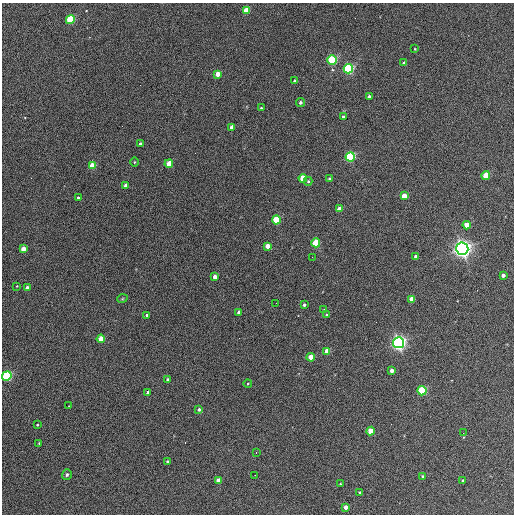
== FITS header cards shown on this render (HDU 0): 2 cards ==
NAXIS1  =                  512 / Axis length
NAXIS2  =                  512 / Axis length

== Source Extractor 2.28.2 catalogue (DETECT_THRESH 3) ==
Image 512 x 512 px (HDU 0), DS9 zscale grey, 1 PNG px = 1 image px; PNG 516 x 516 px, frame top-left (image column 1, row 512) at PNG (2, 3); each listed source drawn as its Kron ellipse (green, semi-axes under 4 px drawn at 4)
Background 378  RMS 21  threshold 62.9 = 3 sigma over >= 5 px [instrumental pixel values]
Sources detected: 72; all 72 listed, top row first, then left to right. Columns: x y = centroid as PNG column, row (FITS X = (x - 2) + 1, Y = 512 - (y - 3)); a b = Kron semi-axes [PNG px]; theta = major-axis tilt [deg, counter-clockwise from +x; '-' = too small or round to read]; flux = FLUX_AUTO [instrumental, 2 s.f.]
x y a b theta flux
246 10 4 4 - 32000
70 19 4 4 - 86000
415 49 3 2 - 950
332 60 4 4 - 160000
404 63 3 3 - 2800
348 69 5 4 - 200000
218 74 4 4 - 16000
295 81 4 3 - 4100
369 96 3 3 - 2500
300 102 4 4 - 3500
261 108 3 3 - 1300
343 117 3 3 - 2900
232 127 4 3 - 11000
140 143 3 3 - 1800
350 157 5 4 - 180000
134 162 4 3 - 1300
169 164 4 4 - 21000
92 166 4 4 - 24000
486 175 4 4 - 41000
303 178 4 4 - 34000
329 179 4 3 - 2500
308 181 4 4 - 1900
126 185 4 3 - 5200
404 196 4 4 - 20000
78 198 3 3 - 2300
339 209 4 4 - 15000
276 220 4 4 - 68000
467 225 4 4 - 27000
316 243 4 4 - 61000
268 246 4 4 - 13000
23 249 4 4 - 12000
462 249 6 6 - 880000
415 256 3 3 - 2200
312 257 2 2 - 830
503 275 3 3 - 5200
215 277 4 4 - 8500
17 286 3 2 - 920
27 287 3 3 - 3400
122 299 5 3 - 1300
411 299 4 4 - 17000
276 303 2 2 - 600
304 305 3 3 - 2500
324 310 4 2 - 910
239 313 3 3 - 3700
147 315 3 3 - 1700
327 315 3 3 - 3500
101 339 4 4 - 25000
398 343 5 5 - 580000
327 351 4 4 - 18000
311 357 4 4 - 23000
392 370 4 4 - 6100
7 376 5 4 - 150000
168 380 3 3 - 3000
248 383 4 3 - 1200
422 391 4 4 - 110000
148 392 3 3 - 2200
69 406 2 2 - 930
199 409 4 4 - 3200
37 425 3 2 - 1100
371 431 4 4 - 27000
463 433 3 2 - 1100
39 443 4 3 - 950
256 452 2 2 - 1100
167 461 3 3 - 2300
67 475 5 5 - 2800
255 475 2 2 - 790
423 476 4 3 - 1700
218 481 4 4 - 15000
463 481 3 3 - 2000
340 484 3 2 - 1100
360 492 3 3 - 2000
346 507 4 4 - 8200
At the frame edge (FLAGS 8, measured only in part): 1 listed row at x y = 7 376